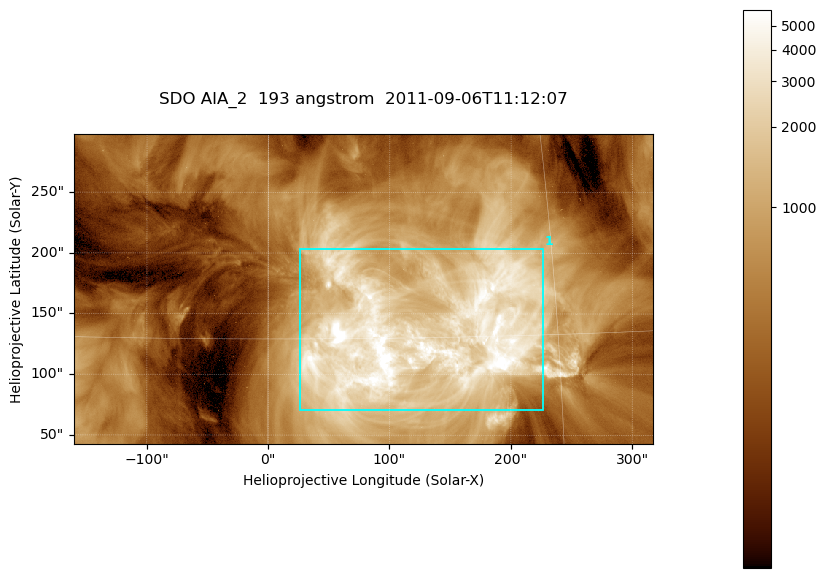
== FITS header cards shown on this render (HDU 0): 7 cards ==
TELESCOP= 'SDO     '           /
INSTRUME= 'AIA_2   '           /
WAVELNTH=                  193 /
WAVEUNIT= 'angstrom'           /
DATE-OBS= '2011-09-06T11:12:07.84' /
CTYPE1  = 'HPLN-TAN'           /
CTYPE2  = 'HPLT-TAN'           /

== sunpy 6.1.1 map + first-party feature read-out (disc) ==
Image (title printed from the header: SDO AIA_2  193 angstrom  2011-09-06T11:12:07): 794 x 424 px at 0.601 arcsec/px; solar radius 952 arcsec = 1584 px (partial field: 4.3% of the solar disc is inside the frame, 100% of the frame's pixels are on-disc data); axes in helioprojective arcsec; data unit not stated in the header (colour bar unlabelled)
Pointing: header CRPIX1/2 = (2043.76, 2047.55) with CRVAL1/2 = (0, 0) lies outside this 794 x 424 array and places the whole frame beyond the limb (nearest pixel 1.29 R_sun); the SolarSoft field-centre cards XCEN/YCEN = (78.22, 170.4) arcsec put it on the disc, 1661 arcsec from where CRPIX/CRVAL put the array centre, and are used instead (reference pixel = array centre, CRVAL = XCEN/YCEN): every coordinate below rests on XCEN/YCEN
Orientation: roll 0.0564 deg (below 1 deg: not rotated)
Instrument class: DISC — disc imager (sunpy class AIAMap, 193 A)
Bright regions (active regions / flare kernels): reference = the on-disc median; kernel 7 px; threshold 5 sigma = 2035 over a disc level ~495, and >= 1.15x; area >= 336 px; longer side >= 5 px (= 3 arcsec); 1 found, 1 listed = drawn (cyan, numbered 1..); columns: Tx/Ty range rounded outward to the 2 arcsec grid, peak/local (2 s.f.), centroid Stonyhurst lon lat
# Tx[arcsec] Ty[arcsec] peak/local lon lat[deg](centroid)
1 26..228 70..204 15 +8 +15